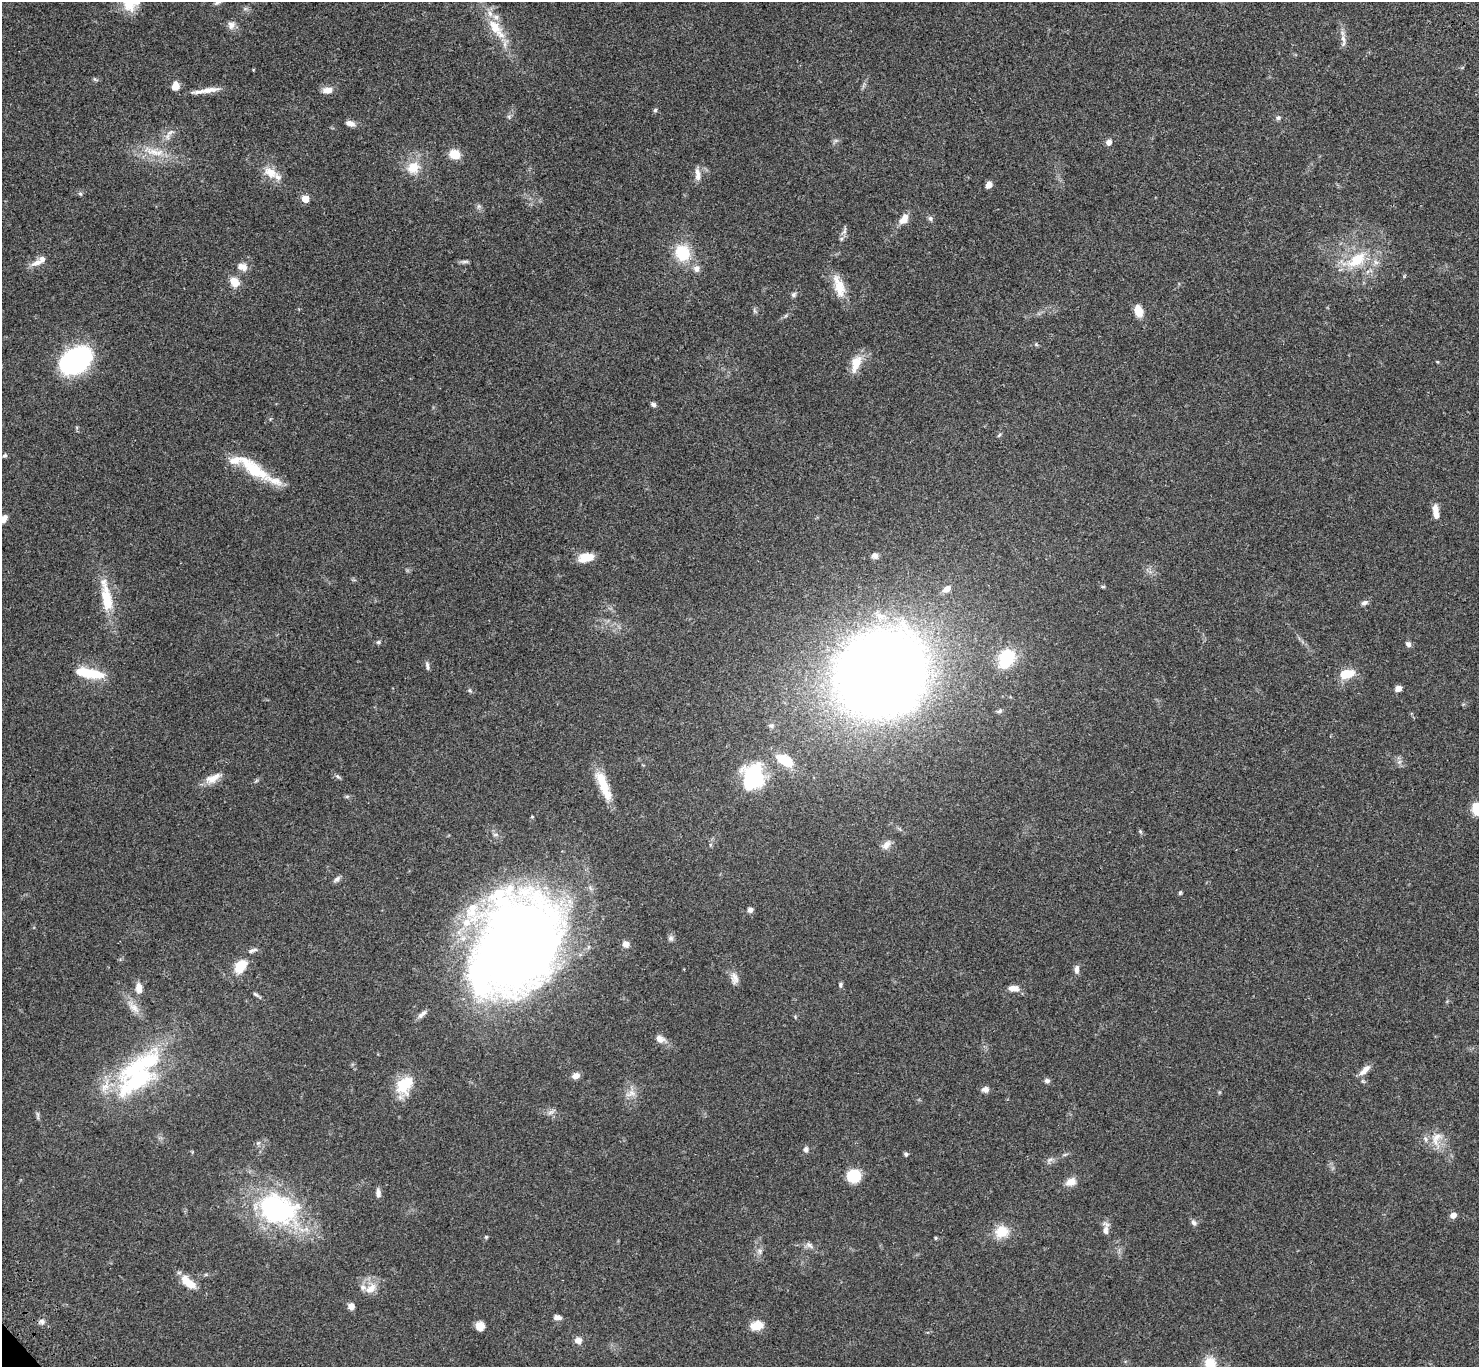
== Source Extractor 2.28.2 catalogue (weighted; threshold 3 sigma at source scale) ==
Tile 10 of 4 x 4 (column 2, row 3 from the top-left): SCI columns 1577-3053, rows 1611-2975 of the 6109 x 6091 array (HDU 1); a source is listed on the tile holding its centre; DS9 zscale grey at full resolution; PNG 1481 x 1369 px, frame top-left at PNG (2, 2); no overlay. Shown black and unused: <1% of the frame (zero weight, under 3 of 4 exposures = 6% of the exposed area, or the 3 px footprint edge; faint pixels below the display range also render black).
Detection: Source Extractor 2.28.2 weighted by HDU 2 'WHT'; one run over the whole footprint, this tile lists its part. Background 0.0504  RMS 0.0055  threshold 0.0246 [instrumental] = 3 sigma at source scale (4.5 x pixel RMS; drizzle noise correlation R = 1.50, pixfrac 1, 0.05/0.05 arcsec/px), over >= 5 px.
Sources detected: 131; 2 inside a brighter object's white glare — not listed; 7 inside a brighter listed object's ellipse — not listed separately; the other 122 listed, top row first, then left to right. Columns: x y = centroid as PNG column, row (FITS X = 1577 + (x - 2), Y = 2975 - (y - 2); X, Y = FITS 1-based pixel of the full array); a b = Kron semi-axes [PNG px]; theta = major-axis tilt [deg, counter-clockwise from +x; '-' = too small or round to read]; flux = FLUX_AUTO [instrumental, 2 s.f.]
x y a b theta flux
129 4 23 15 -60 11
231 25 11 10 - 2.9
495 27 24 14 -51 13
1343 39 12 7 -71 2.9
253 70 5 3 - 0.38
175 86 8 7 - 5.5
209 90 35 6 9 5.6
327 90 13 8 9 3.9
655 110 6 5 - 0.84
509 117 6 4 -72 0.79
1278 118 6 5 - 1.2
350 123 10 6 -18 3
169 133 16 5 39 2.7
1109 142 6 5 - 3.1
155 152 31 10 -9 11
455 154 6 6 - 19
413 167 15 14 - 9.6
270 172 22 13 -32 7.2
698 174 17 7 -83 3.4
989 185 7 5 59 3.2
80 194 6 5 - 0.82
305 199 5 5 - 11
479 206 6 4 71 0.97
930 218 7 5 -73 1.2
904 219 13 9 54 5
845 230 11 3 75 1.5
682 253 20 18 -64 18
1357 260 29 15 34 18
38 262 20 8 22 4.1
465 262 12 4 3 1.3
242 267 13 9 -18 4
696 269 8 8 - 2.7
234 282 10 7 -46 7.8
839 286 31 12 -73 10
794 295 6 6 - 1.3
1138 311 10 7 -73 8.9
1036 344 5 5 - 0.74
76 360 27 17 32 110
856 364 23 11 72 8.3
653 405 7 5 -39 1.4
999 435 6 4 45 0.67
5 455 5 4 - 0.98
253 469 44 14 -38 23
1436 512 17 7 -84 4.9
3 519 8 6 46 4.3
875 556 7 6 - 1.7
586 557 16 9 10 8.6
1103 587 6 3 -5 0.71
946 589 9 6 37 3.7
107 599 39 14 -78 17
1364 603 9 6 24 1.8
378 642 6 5 - 0.89
1408 644 6 5 - 1.8
1007 658 22 16 65 24
427 666 12 4 -83 1.4
881 673 52 47 36 1100
93 674 26 12 -10 16
1346 674 15 9 14 11
1398 688 7 6 - 2.7
470 691 6 4 -19 0.73
1000 711 8 5 27 1.1
771 726 8 6 9 1.4
785 760 19 10 -28 17
1399 762 7 4 19 1
337 776 8 4 -31 1
753 777 32 26 80 39
213 778 22 10 27 6.1
603 785 38 10 -68 14
347 796 6 4 19 0.72
1476 809 14 9 -82 8.8
1140 831 5 4 - 0.74
886 845 14 8 45 3.2
337 879 10 5 44 1.5
1180 893 5 4 - 0.7
750 910 6 5 - 1.9
671 938 8 7 - 1.5
626 944 8 7 - 2.8
516 945 95 71 61 660
252 951 13 5 21 1.8
240 966 14 9 54 13
1077 969 11 6 83 2.1
734 978 16 9 -75 3.6
840 985 6 5 - 0.95
139 988 11 7 -85 4.9
1013 988 13 7 -7 4
256 994 9 4 -33 1
134 1008 19 9 -43 5.1
422 1014 14 5 43 2.3
660 1039 12 9 -25 3.5
1365 1070 17 7 43 4.3
576 1076 8 6 22 3.5
138 1078 70 27 37 64
1047 1081 7 6 - 1.4
404 1085 23 17 53 16
985 1089 8 7 - 2.5
631 1093 14 8 32 3.8
38 1115 13 3 -79 1.1
1436 1137 18 9 48 5.7
806 1149 7 6 - 1.6
906 1154 5 5 - 1
1065 1154 6 4 20 0.81
854 1176 14 13 - 15
1071 1182 13 9 28 4.7
378 1193 11 6 -84 2.2
277 1210 50 37 -19 83
1453 1215 6 5 - 3.1
1194 1223 9 6 -34 1.5
1106 1230 13 7 88 2.8
1002 1232 16 13 11 10
486 1237 5 4 - 0.61
935 1238 5 3 - 0.56
809 1245 13 6 -33 2.1
760 1251 9 4 -82 1.5
188 1282 23 10 -39 8.5
371 1288 17 10 38 5.7
351 1306 6 6 - 3.4
557 1317 10 6 -10 2.1
42 1322 8 7 - 1.7
480 1326 8 8 - 4.7
757 1326 16 10 10 6.7
578 1340 9 8 - 3
1210 1364 20 16 -82 9.1
Overlapping masked pixels (flux is a lower limit): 1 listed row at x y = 516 945
Isophote crosses this tile's border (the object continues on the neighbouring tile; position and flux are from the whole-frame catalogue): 4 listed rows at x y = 129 4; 3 519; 1476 809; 1210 1364